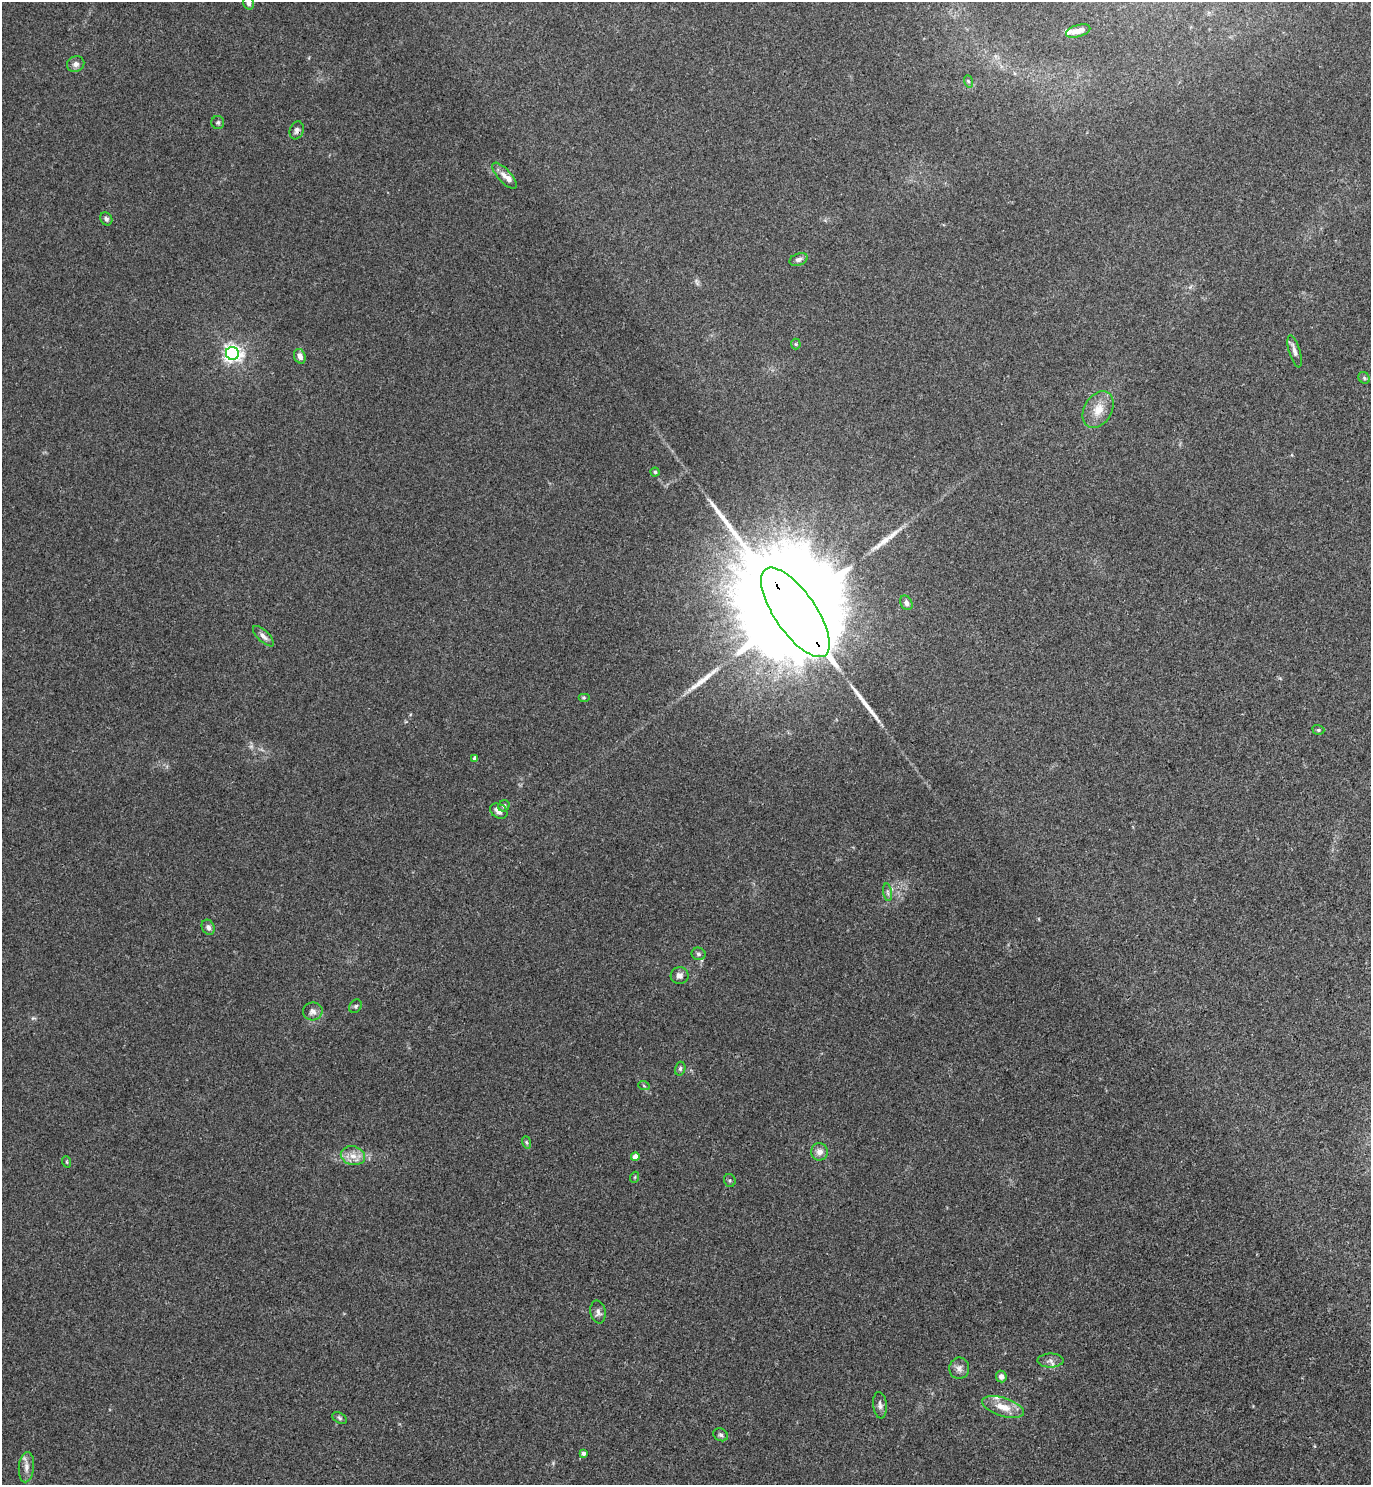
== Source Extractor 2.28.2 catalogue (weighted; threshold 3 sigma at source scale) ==
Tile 6 of 4 x 4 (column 2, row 2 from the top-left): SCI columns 1541-2909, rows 2975-4457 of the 5947 x 5950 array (HDU 1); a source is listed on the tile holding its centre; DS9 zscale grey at full resolution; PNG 1373 x 1487 px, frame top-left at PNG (2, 2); each listed source drawn as its Kron ellipse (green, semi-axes under 4 px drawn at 4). Shown black and unused: <1% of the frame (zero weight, under 3 of 4 exposures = <1% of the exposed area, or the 3 px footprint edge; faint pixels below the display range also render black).
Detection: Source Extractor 2.28.2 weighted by HDU 2 'WHT'; one run over the whole footprint, this tile lists its part. Background 0.0531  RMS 0.0053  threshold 0.0238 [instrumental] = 3 sigma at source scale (4.5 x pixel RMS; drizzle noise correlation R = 1.50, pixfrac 1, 0.05/0.05 arcsec/px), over >= 5 px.
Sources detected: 55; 3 long thin detections or spike segments (spike, bleed or trail) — neither listed nor drawn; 3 inside a brighter listed object's ellipse — not listed separately; the other 49 listed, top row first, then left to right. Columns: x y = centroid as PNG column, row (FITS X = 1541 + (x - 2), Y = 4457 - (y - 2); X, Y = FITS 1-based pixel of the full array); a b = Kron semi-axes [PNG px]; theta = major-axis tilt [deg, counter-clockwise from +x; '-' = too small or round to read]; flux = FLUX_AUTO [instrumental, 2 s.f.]
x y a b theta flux
249 3 6 5 - 1.4
1078 31 12 6 17 4.2
76 64 9 7 23 2.4
968 81 6 4 -71 0.85
218 122 6 6 - 1
297 130 9 6 68 1.8
504 176 16 6 -47 3.4
106 219 7 5 -57 1.4
799 259 9 6 20 2.1
796 344 5 5 - 0.72
1295 351 17 5 -74 2.5
232 353 6 6 - 230
300 356 7 5 -69 2.9
1364 378 6 5 - 0.9
1098 410 20 14 60 8.2
655 472 4 4 - 0.84
906 603 7 5 -61 1.8
795 612 52 20 -55 37000
263 636 13 5 -43 2.3
584 698 6 4 0 0.68
1318 730 6 4 -20 0.78
475 758 4 4 - 2.2
504 806 6 5 - 1.3
499 811 9 7 -30 3
888 892 9 4 -81 1.3
208 927 8 6 -60 1.8
698 954 7 6 - 1.4
680 976 9 8 - 2.3
356 1006 7 5 51 1
313 1011 10 9 - 2.8
680 1069 7 5 75 1
644 1086 6 3 -20 0.57
526 1142 6 4 -71 0.88
819 1152 8 8 - 3.4
353 1156 12 9 -13 5
635 1157 4 4 - 5.9
67 1162 6 3 -71 0.61
635 1177 5 3 - 0.51
730 1180 6 6 - 0.9
598 1312 11 7 -80 2.2
1051 1361 13 7 2 2.6
959 1368 11 10 - 2.8
1001 1376 6 5 - 2.2
880 1405 13 7 -85 2.1
1003 1407 22 9 -17 8.5
340 1418 8 5 -28 1
721 1435 8 6 -30 1.3
583 1453 4 4 - 1.9
26 1467 15 7 85 3.4
Overlapping masked pixels (flux is a lower limit): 2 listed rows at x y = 297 130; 795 612
Isophote crosses this tile's border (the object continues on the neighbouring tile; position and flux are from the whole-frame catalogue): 1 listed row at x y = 249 3